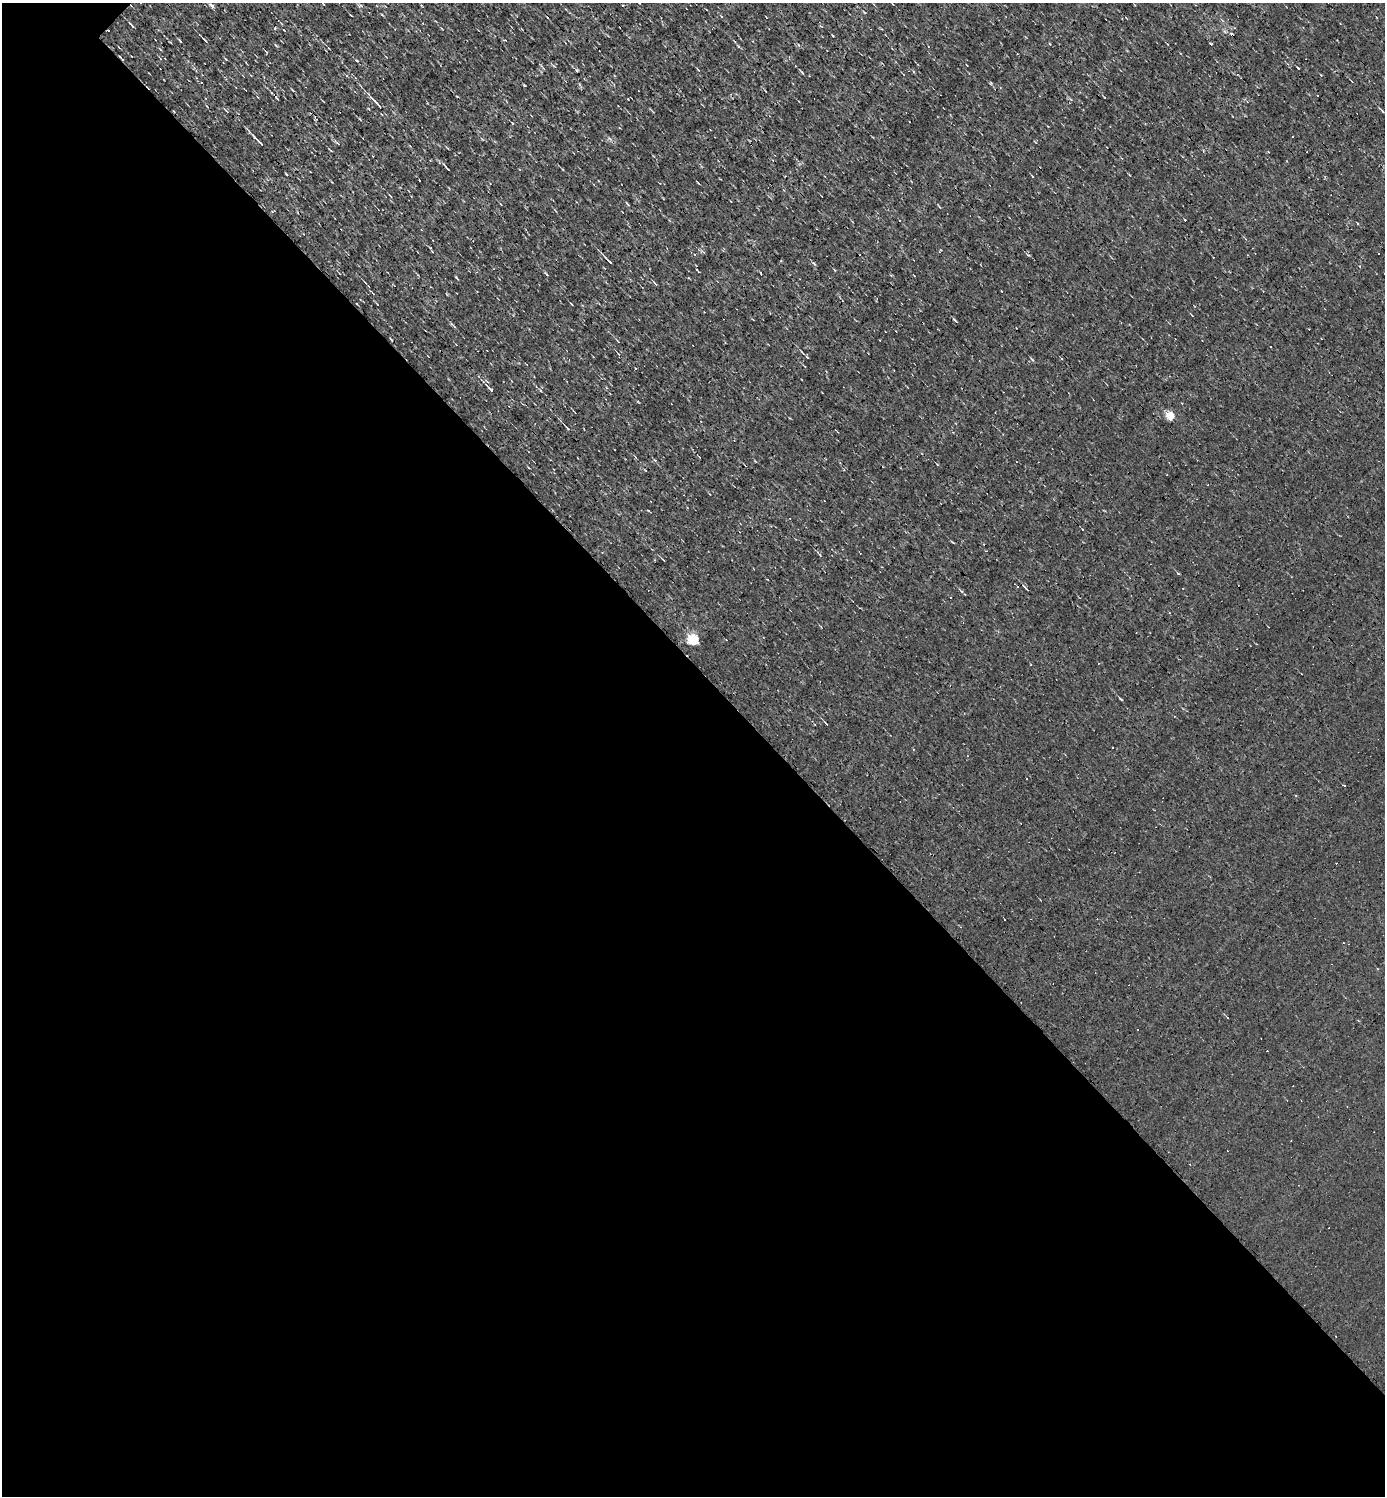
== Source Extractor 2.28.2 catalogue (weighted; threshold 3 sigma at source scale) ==
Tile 14 of 4 x 4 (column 2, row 4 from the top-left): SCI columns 1534-2916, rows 1-1494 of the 5977 x 5977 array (HDU 1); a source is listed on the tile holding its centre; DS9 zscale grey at full resolution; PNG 1387 x 1498 px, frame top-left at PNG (2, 3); no overlay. Shown black and unused: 56% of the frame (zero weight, under 3 of 4 exposures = <1% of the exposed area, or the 3 px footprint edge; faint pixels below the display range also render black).
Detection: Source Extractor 2.28.2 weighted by HDU 2 'WHT'; one run over the whole footprint, this tile lists its part. Background 0.00339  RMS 0.042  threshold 0.191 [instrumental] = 3 sigma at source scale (4.5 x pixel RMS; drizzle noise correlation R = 1.50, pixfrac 1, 0.05/0.05 arcsec/px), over >= 5 px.
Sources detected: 54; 24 cosmic-ray / hot-pixel residue — not listed; the other 30 listed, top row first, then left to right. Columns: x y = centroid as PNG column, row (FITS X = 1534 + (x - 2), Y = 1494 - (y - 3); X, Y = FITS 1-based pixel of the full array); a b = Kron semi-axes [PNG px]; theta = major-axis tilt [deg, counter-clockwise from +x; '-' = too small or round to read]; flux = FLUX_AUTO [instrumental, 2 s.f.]
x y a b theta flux
212 6 5 4 - 10
721 17 4 3 - 7.5
132 25 8 2 -46 7.6
205 40 8 3 -50 6.3
180 41 5 2 - 3.8
1211 44 3 3 - 5.4
525 85 3 2 - 6.7
277 98 4 3 - 4.7
377 103 19 3 -47 25
1382 111 5 3 - 3.5
1293 137 3 2 - 5.3
259 142 16 3 -46 18
448 169 5 2 - 6.2
900 220 3 2 - 4.7
939 252 4 3 - 4.6
608 260 11 2 -46 10
655 283 6 3 -39 4.6
571 304 4 2 - 3
807 357 5 3 - 4.6
490 389 7 3 -52 8.2
1170 415 5 5 - 130
568 428 5 3 - 5
860 553 3 2 - 6.6
693 639 5 5 - 370
1121 699 5 3 - 4.4
826 723 4 2 - 3.5
1112 747 2 2 - 2.6
1344 786 3 2 - 6.2
1296 795 4 3 - 3
1228 1018 3 3 - 13
Unlisted compact peaks at least as high as the median listed source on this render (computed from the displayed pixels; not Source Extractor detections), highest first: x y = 1298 68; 456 277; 275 28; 1178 573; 1032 359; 512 123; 802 72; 738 46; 546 274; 357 61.